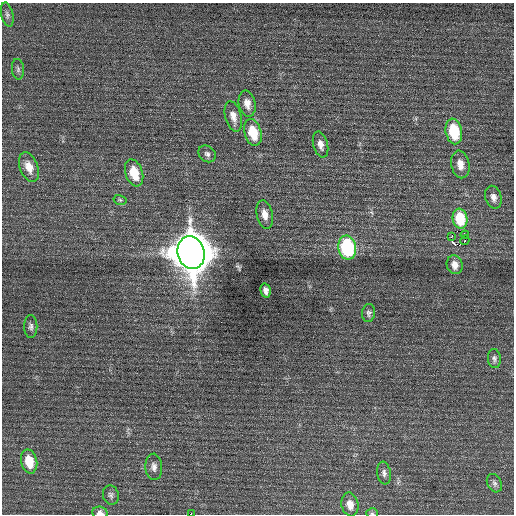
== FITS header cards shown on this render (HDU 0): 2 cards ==
NAXIS1  =                  512 / Axis length
NAXIS2  =                  512 / Axis length

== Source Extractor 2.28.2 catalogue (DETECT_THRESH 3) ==
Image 512 x 512 px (HDU 0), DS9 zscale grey, 1 PNG px = 1 image px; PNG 516 x 516 px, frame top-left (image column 1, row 512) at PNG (2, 3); each listed source drawn as its Kron ellipse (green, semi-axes under 4 px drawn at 4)
Background 0.187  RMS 0.71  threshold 2.12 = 3 sigma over >= 5 px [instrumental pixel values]
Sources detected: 35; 1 with non-positive FLUX_AUTO (blend fragments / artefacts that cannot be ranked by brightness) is neither listed nor drawn; the other 34 listed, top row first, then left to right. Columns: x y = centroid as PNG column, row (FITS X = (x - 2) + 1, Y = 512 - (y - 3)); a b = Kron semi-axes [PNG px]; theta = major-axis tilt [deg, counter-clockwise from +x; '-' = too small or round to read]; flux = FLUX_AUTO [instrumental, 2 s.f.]
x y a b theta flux
7 15 12 6 -77 170
18 69 10 6 -83 130
247 103 13 8 -78 400
233 116 16 8 -75 410
454 131 13 8 -79 2200
253 132 14 8 -73 1300
320 144 13 7 -75 310
207 154 9 7 -39 170
460 164 14 9 -79 470
29 167 15 9 -68 580
134 173 14 8 -72 1200
493 197 11 8 -75 290
120 200 6 5 - 81
265 215 14 8 -77 420
460 219 10 7 -80 1600
465 235 4 4 - 100
451 237 2 2 - 880
465 240 5 4 - 72
347 248 12 9 -79 4500
191 253 16 13 -74 160000
455 265 9 8 - 360
266 290 7 5 -77 190
369 313 9 6 83 140
31 327 11 6 -90 170
494 358 9 6 -84 150
29 461 12 8 -77 1000
154 467 13 8 -87 270
384 473 11 7 -82 180
494 483 10 7 -62 160
111 495 10 8 -75 150
350 504 12 8 -78 400
100 513 8 6 -5 210
372 513 5 5 - 73
191 514 2 2 - 46
At the frame edge (FLAGS 8, measured only in part): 3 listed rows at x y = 100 513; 372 513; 191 514
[1 non-positive-flux detection neither listed nor drawn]